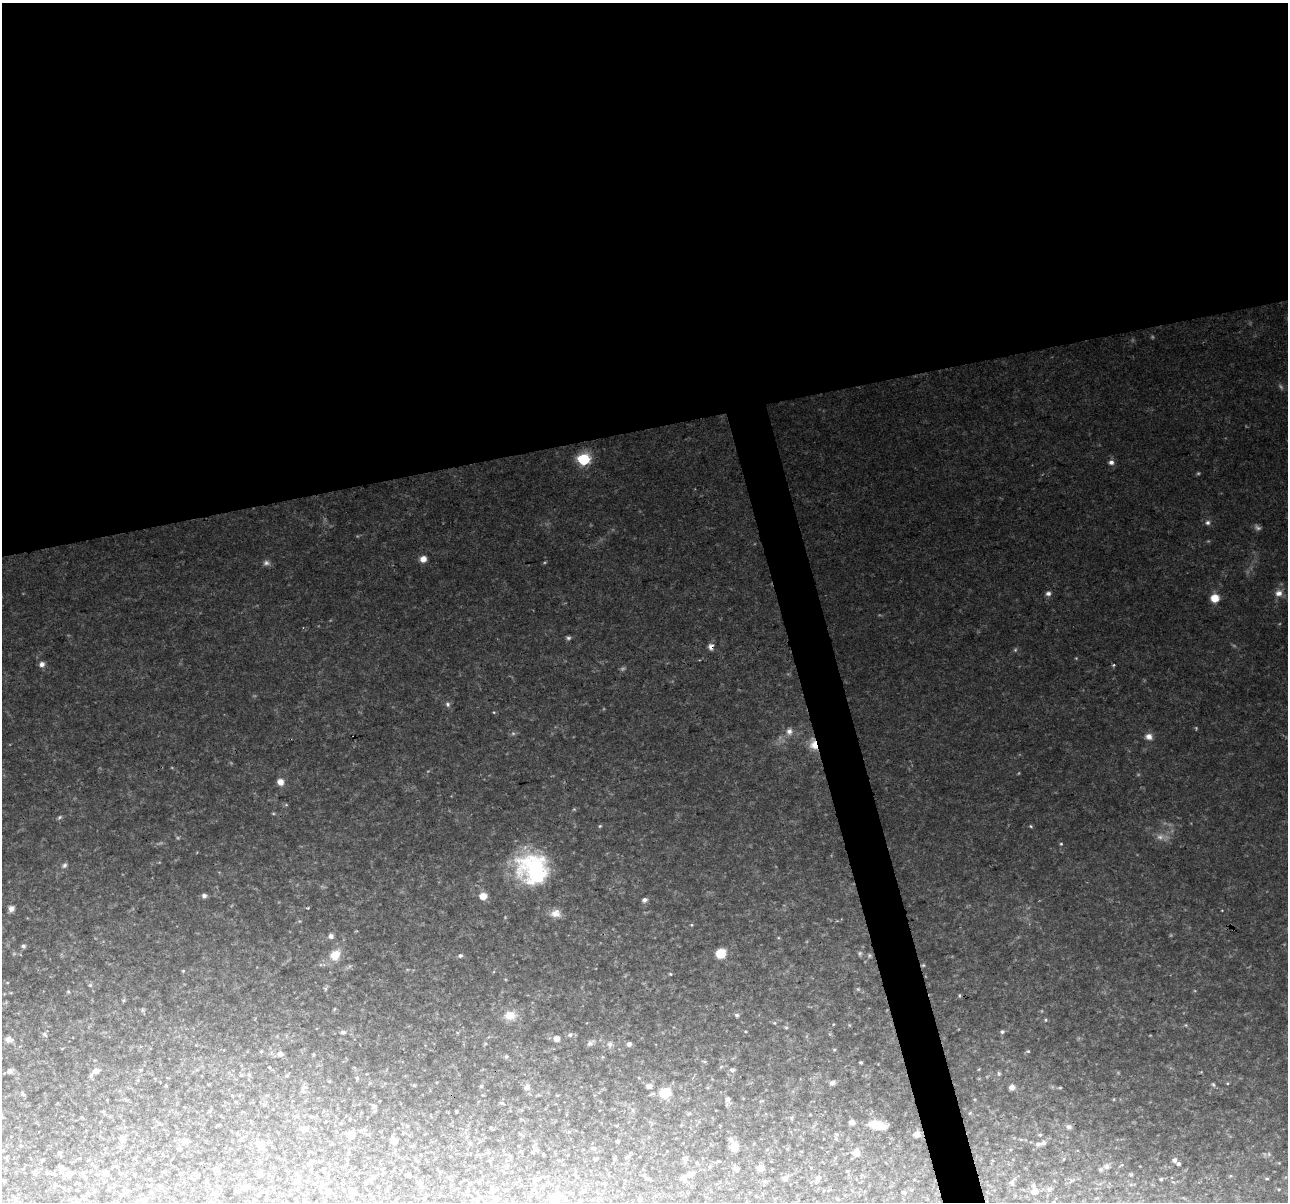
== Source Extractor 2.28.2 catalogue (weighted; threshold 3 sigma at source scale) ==
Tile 2 of 4 x 4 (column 2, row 1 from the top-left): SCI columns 1287-2572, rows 3647-4846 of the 5144 x 4939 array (HDU 1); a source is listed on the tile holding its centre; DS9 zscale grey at full resolution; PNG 1290 x 1204 px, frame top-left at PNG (2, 3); no overlay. Shown black and unused: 38% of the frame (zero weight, under 2 of 3 exposures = <1% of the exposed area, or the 3 px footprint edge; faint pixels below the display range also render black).
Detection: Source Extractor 2.28.2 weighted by HDU 2 'WHT'; one run over the whole footprint, this tile lists its part. Background 0.0766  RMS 0.0094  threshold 0.0423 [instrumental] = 3 sigma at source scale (4.5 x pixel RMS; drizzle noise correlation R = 1.50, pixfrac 1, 0.0396/0.0396 arcsec/px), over >= 5 px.
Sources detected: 183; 10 too faint to see at this stretch — not listed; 4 inside a brighter listed object's ellipse — not listed separately; the other 169 listed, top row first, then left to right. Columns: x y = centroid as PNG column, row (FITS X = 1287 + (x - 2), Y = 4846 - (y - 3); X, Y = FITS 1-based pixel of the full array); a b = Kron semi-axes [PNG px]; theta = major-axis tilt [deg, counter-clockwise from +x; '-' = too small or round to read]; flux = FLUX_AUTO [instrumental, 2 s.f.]
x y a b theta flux
583 459 6 6 - 120
1111 462 7 6 - 3.8
1208 523 7 6 - 2.7
423 559 7 7 - 6.7
266 563 9 7 -10 3.6
1048 593 7 6 - 3.2
1279 593 10 8 11 6.5
1215 598 8 7 - 15
568 638 6 5 - 2
711 647 8 7 - 4.2
42 664 7 7 - 4.3
448 704 7 7 - 2.6
494 712 4 3 - 0.79
789 731 10 9 - 6.2
513 733 6 4 -1 1.7
1149 737 9 8 - 5.7
814 744 16 9 -75 15
280 782 7 6 - 7.7
59 817 7 5 41 1.8
600 826 5 4 - 1.2
1031 826 5 4 - 1.2
1160 837 11 8 -4 6.1
1061 844 4 4 - 1
64 865 8 6 21 2.6
533 869 38 34 -34 110
204 896 6 5 - 2.8
483 896 8 8 - 9.5
644 900 6 5 - 3.2
11 909 8 6 63 4.8
556 913 13 10 2 9
691 925 4 4 - 1
331 936 6 6 - 3.5
23 946 6 5 - 2
720 953 8 8 - 20
860 953 7 6 - 2
335 955 14 11 50 15
460 955 6 5 - 2.4
869 955 6 5 - 1.5
923 965 5 4 - 1.2
183 971 4 4 - 0.98
670 974 4 4 - 0.98
325 989 6 4 72 1.5
858 989 5 5 - 1.2
68 992 6 4 0 1.1
334 1009 5 3 - 0.88
510 1015 16 13 4 13
737 1015 6 5 - 2.2
1046 1020 5 4 - 1.3
774 1023 5 4 - 1.1
786 1028 6 4 -1 1.2
343 1032 7 5 -1 2.4
1002 1032 6 5 - 1.9
44 1034 8 5 -45 2.1
570 1035 7 6 - 2.4
9 1039 11 7 -5 5.2
557 1039 6 6 - 5.9
590 1043 10 6 36 3.1
610 1044 9 7 89 3.6
629 1044 5 5 - 3.2
834 1050 5 3 - 1.1
1028 1051 5 5 - 1.3
280 1054 7 6 - 3.4
506 1057 5 5 - 1.5
861 1062 3 3 - 1.5
269 1067 4 4 - 0.93
732 1070 6 5 - 3.5
10 1071 8 6 37 3.6
96 1071 8 7 - 5.7
999 1073 7 5 -89 1.5
249 1075 6 4 -18 1.3
357 1078 5 5 - 1.6
832 1083 8 6 19 2.9
1227 1083 4 3 - 0.79
1213 1084 7 4 -62 1.6
414 1085 5 4 - 1.1
481 1086 4 4 - 1.2
649 1086 8 7 - 3.8
527 1087 8 7 - 4.7
1012 1087 7 6 - 4.5
1060 1088 5 3 - 0.96
303 1091 9 5 -63 2.4
665 1093 6 5 - 65
23 1094 7 5 -48 1.6
652 1094 10 4 19 1.9
728 1099 6 5 - 4
502 1103 5 4 - 1.4
374 1106 8 6 -15 2.6
456 1111 3 3 - 0.93
791 1118 6 4 88 1.2
852 1122 6 5 - 4
877 1125 17 7 -13 16
408 1126 5 4 - 1.4
1069 1127 8 7 - 2.5
304 1129 6 5 - 9.6
916 1134 7 6 - 3.9
351 1135 11 9 66 6
1040 1135 4 4 - 1.1
467 1136 5 3 - 1
122 1138 9 8 - 3.6
731 1139 10 7 -33 3
836 1139 6 4 -1 1.4
185 1141 9 8 - 5
393 1141 7 6 - 6.2
617 1141 4 3 - 1.4
470 1143 6 5 - 1.8
1038 1144 6 6 - 3.1
260 1145 13 9 -65 6.8
734 1147 6 6 - 20
593 1148 8 5 -27 2.1
179 1149 5 5 - 1.6
536 1150 6 6 - 2
60 1153 6 5 - 1.8
856 1153 9 8 - 7.2
627 1157 7 4 44 1.7
685 1158 8 6 -8 2.6
43 1159 4 3 - 1.1
595 1159 4 4 - 1.1
1174 1160 5 5 - 3.2
719 1161 4 3 - 0.89
697 1163 4 4 - 1.1
1179 1164 4 3 - 1.8
1106 1166 8 7 - 4.2
62 1168 8 7 - 3.2
736 1168 6 5 - 4.6
760 1168 6 5 - 6.6
324 1169 4 3 - 1.2
217 1170 12 4 -61 2.3
311 1171 4 3 - 0.99
847 1171 3 3 - 1.1
34 1173 6 4 -72 1.3
47 1173 6 5 - 1.8
105 1173 8 7 - 3.1
69 1174 9 6 32 5.2
260 1174 5 5 - 3.3
690 1174 9 6 20 5.1
408 1175 4 4 - 5.1
1131 1175 6 4 0 1
576 1176 4 4 - 1.1
317 1177 5 4 - 1.1
374 1177 6 4 17 1.7
785 1178 5 4 - 4.7
535 1179 7 6 - 2.6
648 1179 7 4 -8 1.2
1161 1179 4 4 - 1.3
1267 1179 5 3 - 1.1
4 1181 4 3 - 1.8
207 1181 7 3 -82 1.4
816 1181 10 6 64 3.2
297 1182 8 6 -17 2.5
365 1182 3 3 - 1.8
1012 1183 10 6 -88 2.8
421 1186 9 5 -65 2.6
243 1187 7 5 43 2.3
109 1189 4 3 - 0.9
1049 1189 6 5 - 2.1
493 1190 7 6 - 2.1
507 1190 3 2 - 0.94
911 1190 5 3 - 0.92
237 1191 4 3 - 2.4
467 1191 6 3 -73 1.2
1034 1191 9 8 - 6.5
328 1192 6 5 - 2.4
354 1193 8 5 62 2
424 1198 4 3 - 0.96
495 1198 7 5 65 1.9
554 1199 13 9 51 11
639 1199 3 3 - 1.4
76 1200 6 5 - 1.4
145 1200 7 4 -41 1.6
Overlapping masked pixels (flux is a lower limit): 3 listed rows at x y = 711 647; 814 744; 923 965
Isophote crosses this tile's border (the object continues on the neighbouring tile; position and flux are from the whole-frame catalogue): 1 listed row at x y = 554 1199
Unlisted compact peaks at least as high as the median listed source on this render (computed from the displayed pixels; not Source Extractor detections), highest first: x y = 1114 665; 308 908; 178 838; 1076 658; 90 985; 849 1025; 745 1031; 1222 910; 142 1010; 1114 1099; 1186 1025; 428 771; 123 1000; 778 938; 1122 1165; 1279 1189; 1171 935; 286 805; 1018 773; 979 1069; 1201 1072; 1138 775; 833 1024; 1150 1035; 1153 337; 721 1067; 970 1113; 975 1099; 357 536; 1118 1072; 1195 991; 603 709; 704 1062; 505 918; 299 921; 1279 1163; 1041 1011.